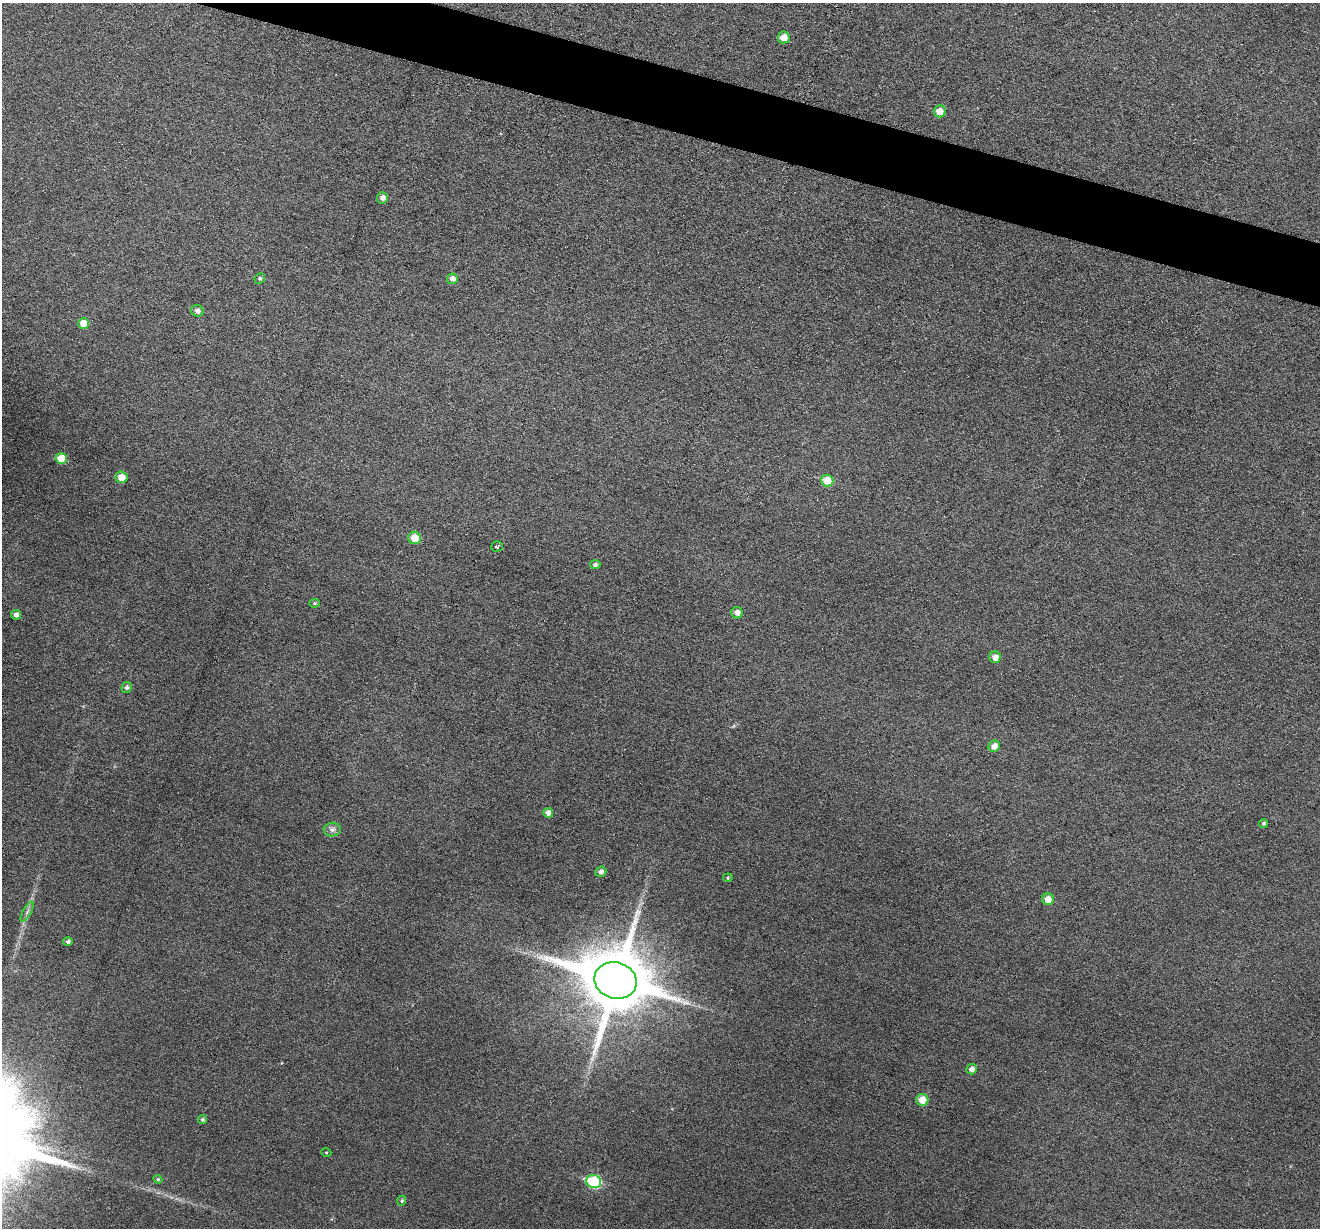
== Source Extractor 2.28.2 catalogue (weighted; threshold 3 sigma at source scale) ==
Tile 11 of 4 x 4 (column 3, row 3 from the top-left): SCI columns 2637-3954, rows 1358-2583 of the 5274 x 5295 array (HDU 1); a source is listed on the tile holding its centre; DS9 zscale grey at full resolution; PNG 1322 x 1230 px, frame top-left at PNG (2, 3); each listed source drawn as its Kron ellipse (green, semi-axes under 4 px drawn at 4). Shown black and unused: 4% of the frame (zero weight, under 3 of 6 exposures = <1% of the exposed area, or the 3 px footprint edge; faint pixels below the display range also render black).
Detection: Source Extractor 2.28.2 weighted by HDU 2 'WHT'; one run over the whole footprint, this tile lists its part. Background 0.0453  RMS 0.0056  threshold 0.0229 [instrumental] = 3 sigma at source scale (4.09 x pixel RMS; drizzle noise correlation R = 1.36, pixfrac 0.8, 0.05/0.05 arcsec/px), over >= 5 px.
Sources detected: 36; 1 too faint to see at this stretch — neither listed nor drawn; the other 35 listed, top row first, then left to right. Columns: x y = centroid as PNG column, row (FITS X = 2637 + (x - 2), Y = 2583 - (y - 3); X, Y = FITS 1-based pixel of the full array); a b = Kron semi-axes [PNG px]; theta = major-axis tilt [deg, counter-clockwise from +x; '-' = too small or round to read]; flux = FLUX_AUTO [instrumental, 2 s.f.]
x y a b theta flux
784 37 6 6 - 5.2
940 111 6 6 - 5.7
382 198 5 5 - 2.3
260 278 5 5 - 0.98
452 279 5 5 - 2.6
197 311 6 5 - 1.9
83 323 5 5 - 7.4
61 459 5 5 - 10
121 477 6 5 - 6
827 481 6 6 - 11
415 538 6 6 - 8.2
497 546 6 5 - 1.3
595 565 5 4 - 1.6
315 603 5 4 - 0.65
737 613 6 5 - 2.8
16 615 5 5 - 2
995 657 6 6 - 3.8
127 688 6 5 - 1.3
994 746 6 5 - 4
548 813 5 4 - 2.7
1264 823 4 4 - 1
332 830 8 7 - 2
601 872 6 5 - 1.9
728 878 5 4 - 0.69
1048 899 6 5 - 4.8
27 912 11 3 61 1.5
68 942 5 4 - 1.3
616 981 21 18 -17 4800
972 1069 5 5 - 2.6
922 1100 6 6 - 8
202 1120 4 4 - 1
326 1152 5 3 - 0.45
158 1179 4 4 - 0.6
594 1182 7 6 - 41
402 1201 5 4 - 0.8